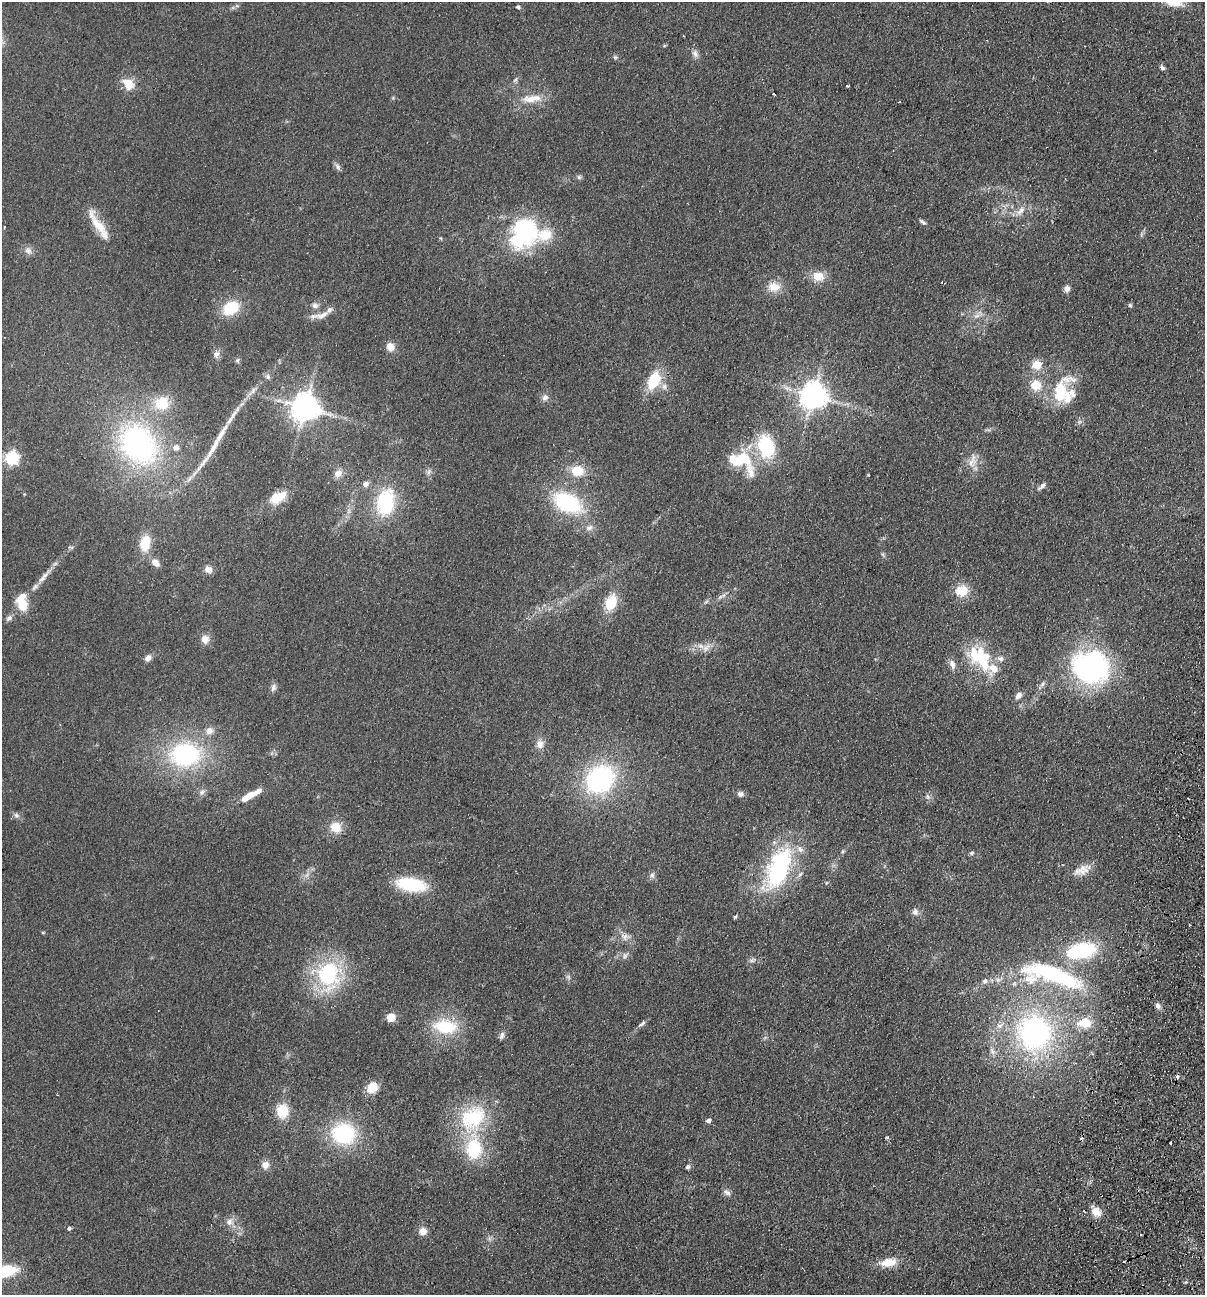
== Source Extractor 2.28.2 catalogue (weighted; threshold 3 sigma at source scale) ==
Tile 6 of 4 x 4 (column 2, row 2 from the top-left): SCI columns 1513-2715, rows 2607-3899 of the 5308 x 5212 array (HDU 1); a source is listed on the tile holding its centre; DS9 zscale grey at full resolution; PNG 1207 x 1297 px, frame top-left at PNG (2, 2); no overlay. Shown black and unused: <1% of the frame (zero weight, under 2 of 3 exposures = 3% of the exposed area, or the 3 px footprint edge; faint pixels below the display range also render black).
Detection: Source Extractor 2.28.2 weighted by HDU 2 'WHT'; one run over the whole footprint, this tile lists its part. Background 0.0596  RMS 0.0088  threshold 0.0398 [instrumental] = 3 sigma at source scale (4.5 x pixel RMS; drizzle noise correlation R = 1.50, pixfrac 1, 0.05/0.05 arcsec/px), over >= 5 px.
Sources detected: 147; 2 inside a brighter object's white glare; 7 cosmic-ray / hot-pixel residue — not listed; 15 inside a brighter listed object's ellipse — not listed separately; the other 123 listed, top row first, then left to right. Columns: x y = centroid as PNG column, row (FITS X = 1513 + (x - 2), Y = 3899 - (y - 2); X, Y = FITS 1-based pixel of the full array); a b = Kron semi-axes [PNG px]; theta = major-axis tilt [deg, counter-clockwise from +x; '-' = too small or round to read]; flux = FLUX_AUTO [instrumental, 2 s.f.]
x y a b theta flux
1173 3 25 9 -12 14
518 7 6 4 -3 1.4
695 54 11 7 -60 4.1
615 57 6 5 - 1.6
1162 68 8 5 -34 2.1
515 80 9 4 54 2
128 84 16 12 -39 14
848 86 4 3 - 1.8
532 99 32 11 5 17
900 102 3 2 - 0.79
338 167 10 6 -60 2.8
579 177 6 6 - 1.8
1021 211 17 7 52 6.5
923 222 9 5 -35 2.2
99 226 43 10 -58 20
4 227 4 2 - 0.71
523 232 37 29 63 100
28 251 12 8 -48 4.8
818 276 15 12 -11 13
774 287 16 12 -5 13
1067 289 8 7 - 4.2
1130 305 5 5 - 1.6
315 306 9 7 -2 3.4
231 308 15 11 33 34
322 315 24 9 20 8.9
977 316 9 5 19 3.6
390 347 11 10 - 7.2
216 354 11 7 69 3.9
237 360 6 5 - 1.6
1037 365 12 10 11 12
267 377 8 7 - 2.5
654 380 18 11 65 34
1036 385 11 11 - 16
253 390 11 6 53 3.7
813 396 8 8 - 1200
545 397 9 7 44 3.7
1067 397 30 22 73 24
162 403 21 18 22 26
305 408 8 8 - 1400
138 444 53 42 -51 200
766 447 28 20 -75 53
213 448 41 8 60 18
12 458 6 6 - 170
743 459 22 21 - 36
971 462 17 13 34 9.7
577 471 14 12 -6 19
428 472 9 5 59 2.6
338 474 12 9 32 6.5
365 484 7 6 - 4.9
1042 486 12 5 40 3.1
277 498 17 10 31 21
385 503 30 19 77 65
567 503 31 18 -27 77
589 528 11 7 25 4.1
145 543 14 10 79 25
883 554 6 4 73 1.3
155 563 12 8 -45 6.1
208 570 10 8 -47 5.7
45 575 20 6 49 7.5
961 591 14 12 18 18
724 595 8 5 43 2.5
706 602 7 4 20 1.5
611 603 17 11 65 25
22 604 18 13 -59 17
9 618 10 6 41 2.9
205 639 11 10 - 6.5
706 648 15 7 48 5.4
148 658 8 7 - 4.4
980 659 37 26 -52 49
952 664 13 7 -73 5.2
1091 668 34 30 -2 200
273 687 11 7 77 3.2
1018 696 10 7 49 4.5
209 731 10 9 - 5.9
540 744 13 9 -84 6.6
185 755 36 27 4 110
600 779 32 26 42 130
202 792 9 7 33 3.2
740 794 8 7 - 3.4
248 796 21 8 32 12
928 797 8 7 - 2.7
16 815 8 7 - 2.6
335 827 14 12 -18 14
972 853 6 5 - 1.7
778 868 58 26 67 110
1082 870 25 11 21 11
652 875 7 6 - 2.6
411 884 24 11 -9 63
915 912 9 8 - 3.8
735 917 6 4 53 1.2
1190 925 2 2 - 0.89
43 933 6 3 0 0.81
625 937 13 9 -21 6.2
1081 951 34 18 11 69
625 956 11 6 52 3.3
752 960 11 5 18 2.7
328 975 36 29 -87 82
1053 975 68 19 -15 130
568 977 7 6 - 2.1
985 981 8 6 50 3
1158 1006 8 6 -55 3.2
391 1018 5 5 - 36
1085 1023 18 12 1 19
642 1024 13 5 41 2.9
445 1026 25 15 -4 44
1034 1033 40 38 -87 190
502 1036 10 6 73 3.1
372 1087 11 9 47 17
282 1111 15 13 -84 22
473 1117 38 29 41 63
708 1121 5 4 - 3.1
343 1134 24 20 -8 76
887 1138 6 3 20 0.96
1171 1142 3 3 - 3.5
265 1165 11 10 - 5.7
688 1167 6 5 - 2.1
727 1192 11 7 -28 3.5
1096 1212 12 10 -42 9.9
230 1222 12 11 - 6.5
69 1228 5 4 - 1.9
423 1231 9 9 - 6.8
888 1262 19 10 8 15
5 1271 22 10 11 46
Isophote crosses this tile's border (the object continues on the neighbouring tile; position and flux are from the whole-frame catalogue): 2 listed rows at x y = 1173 3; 5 1271